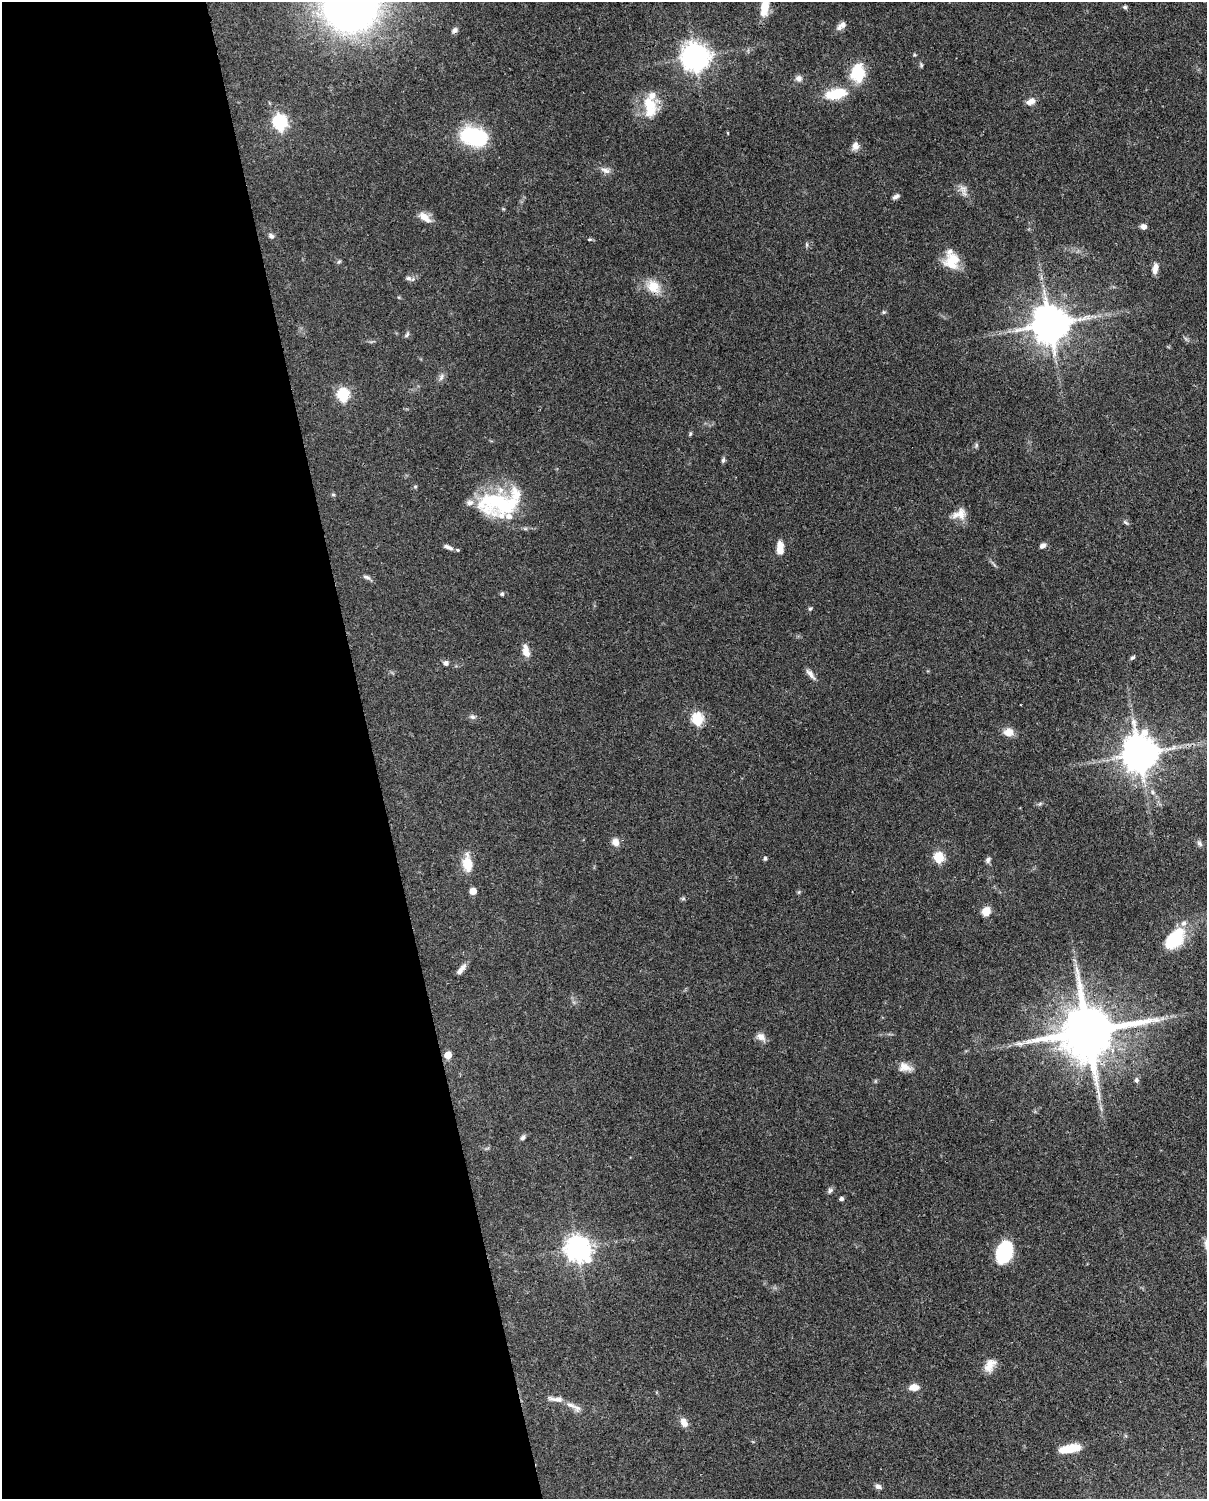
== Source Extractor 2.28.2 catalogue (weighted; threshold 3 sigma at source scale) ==
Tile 5 of 4 x 3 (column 1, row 2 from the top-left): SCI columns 89-1293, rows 1762-3258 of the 4999 x 4907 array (HDU 1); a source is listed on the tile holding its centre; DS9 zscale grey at full resolution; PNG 1209 x 1501 px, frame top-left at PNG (2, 2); no overlay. Shown black and unused: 31% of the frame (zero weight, under 3 of 4 exposures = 7% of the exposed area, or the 3 px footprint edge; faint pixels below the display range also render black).
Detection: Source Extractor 2.28.2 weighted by HDU 2 'WHT'; one run over the whole footprint, this tile lists its part. Background 0.0857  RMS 0.0039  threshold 0.0174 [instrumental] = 3 sigma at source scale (4.5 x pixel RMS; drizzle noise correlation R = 1.50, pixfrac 1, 0.05/0.05 arcsec/px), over >= 5 px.
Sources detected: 91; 7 inside a brighter listed object's ellipse — not listed separately; the other 84 listed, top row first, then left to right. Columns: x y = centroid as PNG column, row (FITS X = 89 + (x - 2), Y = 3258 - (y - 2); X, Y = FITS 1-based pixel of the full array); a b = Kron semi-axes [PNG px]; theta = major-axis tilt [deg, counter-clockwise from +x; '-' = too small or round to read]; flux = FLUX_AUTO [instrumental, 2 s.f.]
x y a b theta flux
350 6 37 35 -2 270
765 7 21 8 81 7.3
1125 7 6 5 - 0.66
841 26 14 7 39 2.2
455 30 8 6 54 1.2
914 55 5 4 - 0.41
695 57 9 9 - 480
921 65 6 4 -89 0.54
857 73 24 18 86 13
799 78 9 8 - 1.7
836 94 31 14 11 11
1031 101 10 7 27 2.8
651 112 24 14 49 7.2
280 122 7 6 - 79
474 137 22 15 -9 38
855 146 11 8 81 2.2
605 170 14 7 -19 2
963 189 13 10 -59 2.5
896 197 9 5 28 1.1
425 217 18 8 -38 3.4
1144 227 7 6 - 1.7
271 236 8 6 -44 1.2
589 239 6 3 0 0.47
807 245 6 4 90 0.57
952 261 21 19 86 8.9
339 262 6 4 30 0.58
1155 268 13 6 81 2.6
408 278 9 6 -21 1.1
653 286 19 16 -38 6.9
884 312 5 5 - 0.54
1050 324 11 10 - 1200
407 335 8 5 53 0.76
441 377 11 5 71 1.3
343 395 6 6 - 47
690 434 6 4 72 0.54
976 445 7 4 -90 0.65
723 460 7 5 80 0.77
333 495 6 4 0 0.49
499 503 49 27 10 38
959 514 19 12 19 4.2
1125 522 10 4 -40 0.73
1042 546 8 5 33 1.4
448 547 15 5 -20 1.8
780 548 15 7 -88 4.8
366 577 12 5 -18 1.2
502 594 5 5 - 0.63
810 609 5 4 - 0.56
526 651 16 8 -76 3.4
1133 657 8 4 35 0.7
446 663 7 6 - 1.3
810 674 17 6 -51 2
473 717 8 6 -29 1.1
697 719 6 6 - 38
1008 732 13 11 2 3.4
1139 754 11 10 - 1000
1152 792 6 5 - 0.87
1040 804 7 4 19 0.61
615 842 10 9 - 2.6
1199 843 9 6 -57 1.2
939 857 6 5 - 27
765 858 4 4 - 0.75
988 860 7 6 - 1.2
467 864 18 10 -82 7.5
473 891 5 5 - 4.8
683 899 7 4 1 0.57
986 911 9 8 - 4.6
1175 938 27 16 48 17
461 969 16 6 52 2.2
1088 1032 17 15 14 2800
761 1037 12 8 -32 2.5
448 1055 5 5 - 6.3
905 1067 17 11 -11 3.6
1136 1080 6 5 - 1.1
523 1137 8 5 56 0.89
830 1190 8 6 42 0.97
841 1199 4 4 - 1.1
578 1249 9 8 - 360
1004 1252 19 13 72 28
990 1365 19 11 56 4.2
914 1387 9 6 4 4.1
571 1405 17 7 -26 2.9
684 1422 12 8 -60 2.7
1069 1449 24 9 11 8
878 1487 8 6 -19 1.3
Overlapping masked pixels (flux is a lower limit): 1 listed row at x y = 1088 1032
Isophote crosses this tile's border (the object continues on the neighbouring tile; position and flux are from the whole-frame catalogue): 3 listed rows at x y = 350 6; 765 7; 1175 938